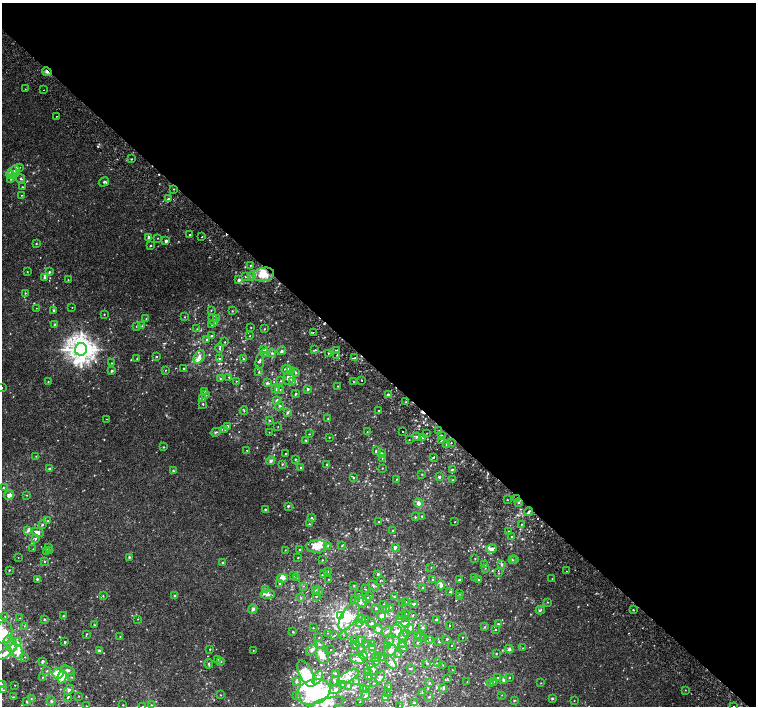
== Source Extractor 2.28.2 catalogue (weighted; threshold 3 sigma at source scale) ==
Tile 3 of 4 x 4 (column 3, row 1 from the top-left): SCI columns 3060-4566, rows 4497-5904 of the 6113 x 6109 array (HDU 1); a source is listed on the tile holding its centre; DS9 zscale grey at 2 x 2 block average (1 PNG px = mean of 2 x 2 image px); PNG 758 x 708 px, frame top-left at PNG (2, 3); each listed source drawn as its Kron ellipse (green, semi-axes under 4 px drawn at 4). Shown black and unused: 52% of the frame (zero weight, under 2 of 3 exposures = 3% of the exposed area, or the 3 px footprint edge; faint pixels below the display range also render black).
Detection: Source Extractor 2.28.2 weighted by HDU 2 'WHT'; one run over the whole footprint, this tile lists its part. Background 0.00523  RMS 0.0029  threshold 0.0132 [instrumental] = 3 sigma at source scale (4.5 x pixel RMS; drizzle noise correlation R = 1.50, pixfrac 1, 0.0396/0.0396 arcsec/px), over >= 5 px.
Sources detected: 479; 5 inside a brighter object's white glare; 9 cosmic-ray / hot-pixel residue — neither listed nor drawn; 3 coinciding with a brighter row at this scale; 49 inside a brighter listed object's ellipse — not listed separately; the other 413 listed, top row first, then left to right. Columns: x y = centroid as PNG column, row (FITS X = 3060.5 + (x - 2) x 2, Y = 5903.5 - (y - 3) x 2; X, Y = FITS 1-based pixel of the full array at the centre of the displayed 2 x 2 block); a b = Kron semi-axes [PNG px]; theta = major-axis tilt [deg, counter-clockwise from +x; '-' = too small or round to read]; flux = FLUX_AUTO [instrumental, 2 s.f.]
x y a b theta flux
47 72 5 3 - 1.5
25 89 2 2 - 0.33
44 90 2 2 - 0.21
57 116 2 2 - 0.42
131 159 2 2 - 0.4
20 167 2 2 - 0.33
13 171 7 3 27 1.4
11 175 5 4 - 2
10 179 3 2 - 0.39
21 179 4 3 - 0.81
104 182 5 3 - 0.93
22 187 2 2 - 0.43
174 189 2 2 - 0.33
21 195 2 2 - 0.26
168 199 3 3 - 0.93
190 235 2 2 - 0.73
149 237 3 3 - 1.3
202 237 2 2 - 2
158 238 2 2 - 0.22
166 241 3 2 - 1.8
36 244 2 2 - 0.45
150 246 2 2 - 0.62
251 265 2 2 - 0.37
27 272 3 2 - 0.29
49 272 3 3 - 0.71
263 274 11 7 9 11
246 276 3 2 - 0.85
252 276 3 3 - 0.88
45 277 4 3 - 0.96
68 280 2 2 - 0.25
239 280 3 3 - 1.2
25 293 2 2 - 0.34
72 307 2 2 - 0.25
36 308 2 2 - 0.19
53 310 3 2 - 0.74
211 310 2 2 - 0.39
232 311 2 2 - 0.41
104 314 2 2 - 0.39
185 317 2 2 - 0.3
146 319 2 2 - 0.24
216 319 2 2 - 0.34
213 320 6 3 -58 1.1
54 324 3 2 - 0.53
212 325 2 2 - 0.31
137 326 3 3 - 0.56
142 326 3 2 - 0.44
251 327 2 2 - 0.25
197 329 2 2 - 0.3
264 329 2 2 - 0.37
313 332 2 2 - 0.98
211 336 2 2 - 0.45
250 336 2 2 - 0.28
207 340 3 2 - 1.1
225 342 2 2 - 0.34
220 348 4 2 - 0.6
81 349 6 6 - 510
264 350 4 3 - 0.83
315 350 3 2 - 0.59
282 351 4 4 - 1.3
336 351 2 2 - 1.8
265 352 4 3 - 0.87
272 353 4 3 - 0.83
328 353 2 2 - 0.49
337 355 2 2 - 0.5
156 357 2 2 - 0.53
199 357 7 5 56 2.9
355 358 2 2 - 0.83
137 359 3 2 - 0.32
219 359 3 2 - 0.52
243 359 3 2 - 0.46
260 362 7 2 87 0.83
111 363 3 2 - 0.42
184 369 2 2 - 0.8
287 369 5 3 - 1.5
166 370 2 2 - 0.34
291 370 3 3 - 0.7
112 371 3 2 - 0.9
259 372 3 3 - 0.65
296 373 3 3 - 0.79
229 377 2 2 - 0.44
289 378 7 5 73 3.3
220 379 2 2 - 0.53
362 380 2 2 - 0.28
236 381 2 2 - 0.26
281 381 3 2 - 0.49
48 382 3 2 - 0.37
293 382 4 4 - 1.5
354 382 2 2 - 0.39
267 383 3 3 - 0.9
338 386 2 2 - 0.31
2 388 3 2 - 0.36
276 388 3 3 - 0.7
308 389 2 2 - 0.96
279 390 4 3 - 0.74
204 391 3 2 - 0.36
296 394 4 2 - 0.6
206 395 3 2 - 0.42
388 395 3 3 - 1.2
203 399 3 2 - 0.78
277 400 4 4 - 1.5
406 402 2 2 - 0.4
203 404 3 2 - 0.47
280 406 4 3 - 0.97
244 410 4 2 - 0.42
379 410 2 2 - 0.31
287 412 4 3 - 0.86
107 419 2 2 - 0.35
328 419 2 2 - 0.23
270 420 2 2 - 0.61
227 426 2 2 - 1.6
278 427 2 2 - 0.21
225 430 2 2 - 0.31
403 431 2 2 - 0.84
439 431 3 2 - 0.43
216 432 5 3 - 0.78
269 432 2 2 - 0.19
367 432 3 2 - 0.36
427 433 2 2 - 0.21
309 434 2 2 - 0.28
441 436 3 2 - 1.1
329 437 2 2 - 0.46
416 437 3 3 - 1.4
423 438 2 2 - 0.72
409 440 2 2 - 0.31
306 441 4 2 - 0.46
442 441 2 2 - 0.29
451 443 2 2 - 0.27
446 444 3 3 - 0.81
163 447 2 2 - 0.36
247 450 2 2 - 0.35
376 451 3 2 - 1.1
381 453 3 3 - 1.4
285 454 2 2 - 0.3
36 456 2 2 - 0.28
433 457 2 2 - 2
382 458 2 2 - 0.33
295 459 3 2 - 0.5
271 461 4 3 - 1.5
282 464 3 2 - 0.46
326 465 3 2 - 0.37
301 467 3 2 - 0.36
382 468 3 2 - 0.24
50 469 4 4 - 0.95
452 469 4 2 - 0.55
173 471 4 3 - 0.63
422 474 3 2 - 0.34
439 477 3 2 - 1.2
353 478 3 3 - 0.56
397 479 2 2 - 0.29
453 480 3 2 - 0.4
3 488 3 2 - 0.57
9 495 5 4 - 2.5
27 495 2 2 - 0.26
517 499 3 3 - 0.95
507 500 2 2 - 0.28
518 502 3 2 - 0.72
418 503 5 4 - 2.6
288 506 2 2 - 1.4
265 509 2 2 - 0.81
529 512 4 2 - 0.85
422 516 2 2 - 0.37
415 517 2 2 - 0.53
311 518 3 3 - 0.72
48 521 3 2 - 0.45
379 521 2 2 - 0.28
455 522 2 2 - 0.21
309 524 3 2 - 0.39
521 524 2 2 - 0.36
42 525 3 3 - 0.74
28 530 4 3 - 1.1
393 530 2 2 - 0.56
508 531 2 2 - 0.27
38 532 6 4 -27 2.3
512 537 3 2 - 0.55
35 539 3 3 - 0.66
342 545 3 2 - 0.49
317 546 10 6 1 10
328 546 3 2 - 0.42
48 547 3 2 - 0.66
395 547 2 2 - 2.5
33 549 2 2 - 0.21
300 549 2 2 - 0.53
492 549 5 4 - 3.7
50 550 3 3 - 0.87
285 550 2 2 - 0.27
46 552 3 2 - 0.8
129 557 3 3 - 0.91
18 558 2 2 - 0.38
298 558 2 2 - 0.4
475 558 2 2 - 0.34
322 560 2 2 - 0.39
512 560 3 3 - 0.49
515 560 2 2 - 0.23
44 561 3 2 - 0.51
222 563 3 2 - 0.64
501 564 3 3 - 1.1
484 565 2 2 - 0.49
431 567 3 2 - 0.26
485 568 2 2 - 0.23
9 570 2 2 - 0.49
327 571 2 2 - 0.49
567 571 2 2 - 0.3
499 573 2 2 - 0.34
324 574 3 2 - 0.63
378 574 3 2 - 0.75
293 576 2 2 - 0.27
297 577 3 3 - 0.71
474 577 4 2 - 0.57
282 578 6 3 -6 2.6
37 579 2 2 - 1.1
329 579 2 2 - 0.32
552 579 3 2 - 0.25
432 580 3 2 - 0.78
459 580 3 3 - 1
478 580 3 2 - 0.8
380 581 2 2 - 0.28
280 583 3 2 - 0.45
441 585 4 3 - 3
303 586 2 2 - 0.32
354 586 3 2 - 0.45
373 586 6 2 -42 0.8
423 587 3 2 - 0.57
266 589 4 3 - 1.2
365 589 2 2 - 0.29
316 590 3 2 - 0.55
319 591 4 2 - 1
450 592 3 3 - 0.81
459 593 3 2 - 0.43
268 594 7 4 5 1.8
358 594 3 2 - 0.55
103 596 3 2 - 0.44
174 596 4 3 - 0.68
316 596 3 2 - 0.25
370 596 2 2 - 0.72
460 596 3 2 - 0.54
300 597 4 2 - 0.52
394 597 2 2 - 0.41
367 598 3 3 - 0.95
355 599 3 2 - 0.46
361 601 6 5 - 2.5
405 602 3 2 - 0.44
547 602 2 2 - 0.31
402 604 2 2 - 0.27
414 604 3 2 - 0.95
384 605 2 2 - 0.35
389 607 3 3 - 0.72
376 608 2 2 - 0.57
253 609 5 4 - 1.5
387 610 3 3 - 3.9
540 610 4 3 - 0.82
633 610 2 2 - 1.2
406 614 2 2 - 0.23
413 615 4 2 - 0.4
5 616 2 2 - 0.31
63 616 3 2 - 0.45
340 616 4 3 - 190
381 616 4 4 - 2.6
401 616 3 2 - 0.36
349 617 15 7 57 11
20 618 3 2 - 0.26
44 619 3 2 - 0.66
137 619 3 2 - 0.3
362 619 4 2 - 0.72
366 620 2 2 - 0.26
399 620 3 3 - 1.4
436 620 3 2 - 0.73
359 623 3 3 - 1.4
371 623 4 2 - 0.72
405 623 4 4 - 1.7
498 624 2 2 - 0.48
94 625 3 2 - 0.39
449 625 2 2 - 0.36
24 626 2 2 - 0.3
485 627 3 2 - 0.52
313 628 2 2 - 0.37
410 628 5 4 - 1.5
423 628 3 3 - 0.84
378 629 4 4 - 1.9
495 630 2 2 - 0.41
387 631 6 3 40 1
396 631 7 5 83 3.1
4 632 11 8 76 9.6
293 632 2 2 - 0.48
328 633 2 2 - 0.19
406 633 3 3 - 1.3
87 634 4 2 - 0.46
334 635 2 2 - 0.35
344 635 2 2 - 0.26
417 635 3 3 - 0.46
403 636 5 3 - 0.9
120 637 2 2 - 0.29
420 637 3 2 - 0.31
424 637 3 3 - 0.81
463 637 2 2 - 0.29
319 638 3 2 - 0.39
447 639 2 2 - 0.8
354 640 2 2 - 0.38
430 640 3 2 - 0.4
9 641 6 5 - 2.1
360 641 6 2 29 0.79
389 641 3 3 - 1.8
17 642 3 3 - 0.71
65 642 2 2 - 0.73
418 642 3 2 - 0.44
439 642 3 2 - 0.48
319 644 5 3 - 0.82
365 644 2 2 - 0.28
371 644 3 3 - 0.58
403 644 3 2 - 0.52
355 645 3 3 - 1.9
387 645 2 2 - 0.33
451 645 2 2 - 0.21
12 646 6 5 - 2.6
403 647 5 3 - 0.78
360 648 2 2 - 0.37
373 648 4 3 - 2.6
523 648 2 2 - 0.19
210 649 2 2 - 0.45
312 649 7 4 46 2.1
509 649 4 4 - 1.3
99 650 3 3 - 0.84
253 650 2 2 - 0.26
331 650 2 2 - 0.2
390 650 6 5 - 3.1
18 652 6 5 - 3.8
5 654 8 4 35 3.3
496 654 2 2 - 0.31
364 655 4 3 - 1.1
398 655 3 2 - 0.44
322 656 8 6 -64 5.6
379 656 4 3 - 0.78
25 657 2 2 - 0.25
376 658 3 2 - 0.38
381 658 3 2 - 0.88
218 659 2 2 - 0.32
358 659 7 5 -8 2.3
42 661 2 2 - 2.1
221 661 2 2 - 0.5
376 662 2 2 - 0.36
391 662 8 3 -56 1.5
427 663 4 2 - 0.48
438 663 3 2 - 0.56
209 664 5 3 - 0.75
371 665 3 2 - 0.45
443 665 2 2 - 0.23
410 668 3 2 - 0.39
68 670 7 4 -17 1.6
374 670 3 3 - 0.6
453 670 2 2 - 0.39
47 671 3 2 - 0.52
368 672 2 2 - 0.18
58 673 5 5 - 7.5
306 674 14 6 -64 21
336 674 3 3 - 0.68
369 676 2 2 - 0.27
42 677 2 2 - 0.35
62 677 6 4 75 5.7
72 677 2 2 - 0.34
348 677 12 5 29 4
380 677 7 3 63 2
497 677 3 3 - 0.52
509 677 3 2 - 0.39
318 678 7 4 58 2.5
447 679 3 2 - 0.36
503 680 4 3 - 1.1
296 681 4 3 - 1.4
335 681 5 3 - 0.91
357 682 3 3 - 0.69
467 682 2 2 - 0.26
493 682 3 3 - 0.7
374 683 3 2 - 0.39
429 683 3 2 - 0.48
541 683 2 2 - 0.24
2 684 3 2 - 0.44
491 684 2 2 - 0.35
15 685 2 2 - 0.23
342 685 2 2 - 0.28
348 686 4 3 - 0.68
389 687 2 2 - 0.43
363 688 3 3 - 1.3
443 688 4 2 - 0.95
336 689 6 3 36 1.5
3 690 3 2 - 0.52
69 690 5 4 - 1.6
366 690 4 3 - 0.84
685 690 3 2 - 0.23
313 692 17 12 18 38
422 692 3 2 - 0.49
388 693 2 2 - 0.33
220 695 2 2 - 0.26
296 695 3 3 - 0.89
365 695 5 3 - 1.5
502 695 2 2 - 0.23
79 696 3 2 - 0.27
13 697 2 2 - 0.56
68 697 4 2 - 0.67
429 697 3 2 - 0.52
386 698 4 3 - 4.3
31 699 3 2 - 0.39
552 699 3 3 - 0.55
514 700 3 2 - 0.43
574 700 2 2 - 0.24
27 701 3 3 - 0.79
51 701 4 3 - 0.91
360 702 2 2 - 0.18
414 703 4 3 - 1.2
326 704 19 6 16 6.7
123 705 2 2 - 0.37
151 705 2 2 - 0.24
86 706 2 2 - 0.22
143 706 2 2 - 0.25
400 706 2 2 - 0.3
733 706 2 2 - 1.8
Overlapping masked pixels (flux is a lower limit): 3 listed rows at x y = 47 72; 263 274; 517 499
Isophote crosses this tile's border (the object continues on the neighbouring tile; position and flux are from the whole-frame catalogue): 6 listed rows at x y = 2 388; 4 632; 2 684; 326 704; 143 706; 733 706
Diffuse or blended objects may show on this block-average render without a row.